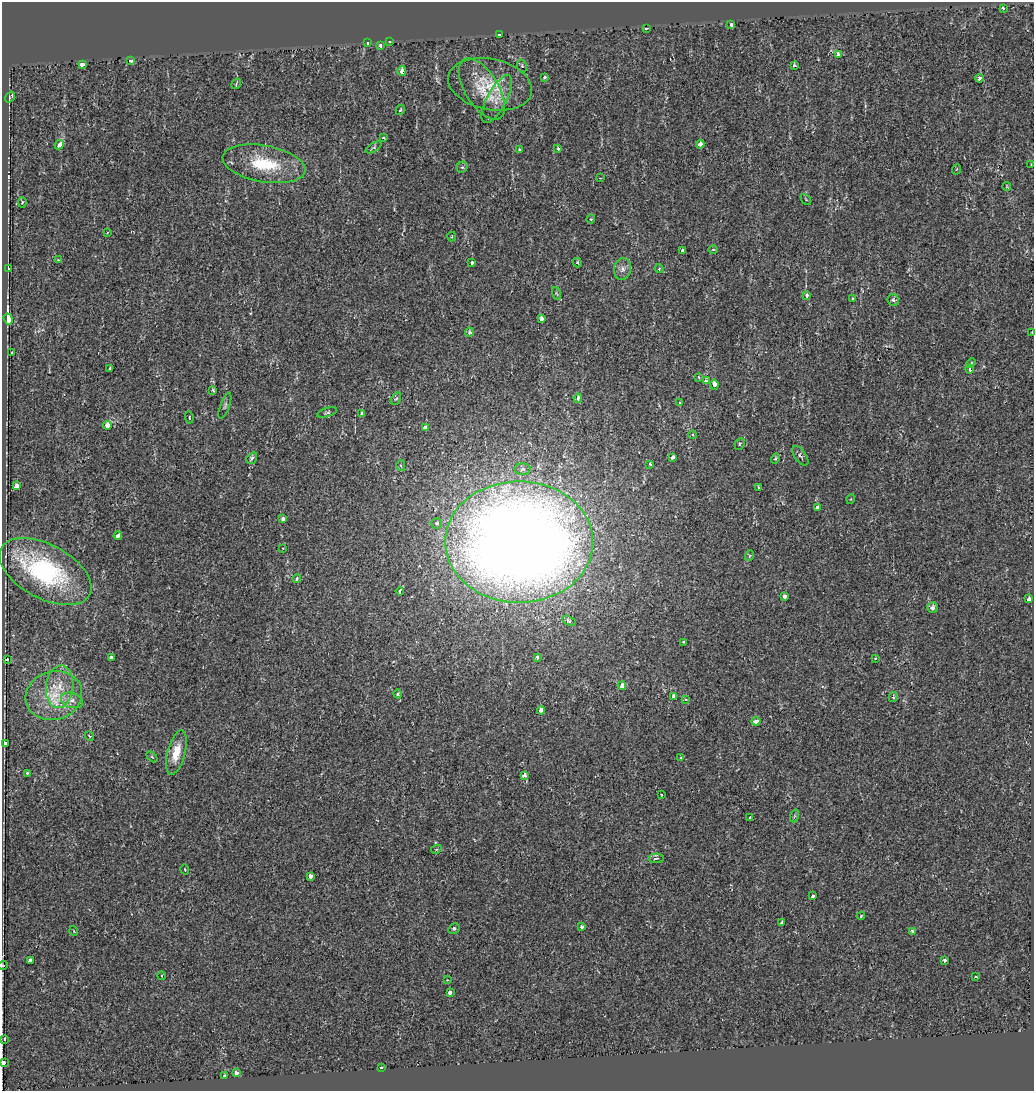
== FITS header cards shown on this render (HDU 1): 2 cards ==
NAXIS1  =                 1032
NAXIS2  =                 1089

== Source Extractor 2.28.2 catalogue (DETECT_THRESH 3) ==
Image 1032 x 1089 px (HDU 1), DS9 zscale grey, 1 PNG px = 1 image px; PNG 1036 x 1093 px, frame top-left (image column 1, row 1089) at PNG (2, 2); each listed source drawn as its Kron ellipse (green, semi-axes under 4 px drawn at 4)
Background -0.00378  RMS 0.0045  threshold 0.0135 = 3 sigma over >= 5 px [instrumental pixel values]
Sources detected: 145; all 145 listed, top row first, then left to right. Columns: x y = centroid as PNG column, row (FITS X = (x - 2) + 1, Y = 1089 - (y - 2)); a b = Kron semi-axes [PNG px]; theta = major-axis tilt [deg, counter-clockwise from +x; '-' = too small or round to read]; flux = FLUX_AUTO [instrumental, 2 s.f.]
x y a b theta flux
1003 8 3 3 - 0.6
730 24 3 3 - 1.7
646 28 4 2 - 0.39
500 34 3 3 - 0.74
390 42 3 3 - 0.46
368 43 3 3 - 0.4
381 46 3 3 - 3.8
838 55 3 3 - 4
131 60 3 3 - 9.6
82 64 4 3 - 3.8
794 65 3 3 - 0.5
522 66 6 5 - 0.52
402 71 5 3 - 3.2
545 77 3 3 - 1.2
979 78 4 4 - 0.85
236 84 6 3 56 0.33
490 84 42 25 -12 13
482 89 34 16 -58 9
10 97 6 2 56 0.47
497 99 27 9 62 5
400 110 5 3 - 0.33
384 138 3 3 - 1.4
700 144 4 4 - 2.4
59 145 5 3 - 2.6
374 147 9 4 31 0.52
558 148 3 3 - 1.2
519 150 4 3 - 0.48
264 164 42 18 -10 16
1031 165 3 2 - 0.2
462 167 6 5 - 0.52
957 169 5 3 - 0.29
600 178 3 2 - 0.24
1007 186 4 4 - 0.29
806 199 6 2 -46 0.23
22 202 5 4 - 0.45
591 219 4 4 - 0.3
107 232 3 2 - 0.25
452 236 5 2 - 0.24
713 249 5 3 - 0.28
683 250 4 3 - 0.75
58 260 3 3 - 0.41
472 263 3 3 - 0.58
577 263 5 4 - 0.47
8 269 3 3 - 2.7
622 269 11 8 78 1.7
659 269 4 4 - 0.36
556 293 7 3 -71 0.31
807 295 4 3 - 2
853 299 4 4 - 0.44
893 300 6 5 - 0.73
8 319 6 4 -71 37
541 319 3 3 - 5.3
469 332 4 4 - 0.61
1032 332 3 2 - 0.25
12 352 3 2 - 0.31
971 363 5 3 - 0.31
110 369 4 3 - 1.6
970 369 4 3 - 1.1
698 377 4 3 - 0.26
706 381 4 4 - 1.8
714 385 5 3 - 7.4
213 390 3 3 - 0.34
578 398 5 3 - 1.4
396 399 7 4 60 0.5
680 402 4 3 - 0.28
225 406 14 4 69 0.75
327 412 10 4 16 0.6
362 413 3 3 - 1.8
189 417 6 4 -84 0.49
107 425 4 4 - 5.9
425 427 4 3 - 7
693 435 4 3 - 0.24
740 444 6 4 63 0.48
800 456 11 5 -55 0.95
673 457 4 3 - 1.8
252 458 6 5 - 1
775 458 5 4 - 0.41
650 464 3 3 - 0.62
401 466 5 4 - 0.58
523 469 8 6 1 0.91
17 486 4 3 - 2.6
759 487 3 3 - 0.57
851 499 5 3 - 0.22
817 507 3 3 - 1.5
283 519 3 3 - 1.4
437 523 5 5 - 0.73
118 536 4 3 - 3.7
519 542 74 60 0 610
283 548 3 3 - 0.29
749 556 5 3 - 0.35
45 572 50 27 -28 43
297 578 4 4 - 0.77
400 591 4 3 - 1.2
784 596 4 3 - 1.4
1029 599 4 3 - 1.9
932 608 5 5 - 1.3
569 621 7 4 -28 0.61
684 642 3 3 - 0.65
111 657 4 3 - 1.1
537 657 3 3 - 1.1
7 659 3 2 - 0.47
875 659 4 3 - 0.45
622 685 4 3 - 4.2
60 687 21 13 83 7.1
398 694 4 4 - 0.56
54 696 28 24 16 13
674 696 4 4 - 2.4
893 697 5 4 - 0.71
72 700 11 7 -19 1.8
685 700 4 4 - 0.67
541 710 4 3 - 3.9
756 721 4 3 - 3.3
89 736 5 3 - 0.23
5 743 4 3 - 1.7
176 752 23 9 75 5.9
152 757 6 4 -45 0.36
681 758 4 3 - 0.23
27 773 3 3 - 1.8
524 775 4 3 - 1.9
661 795 3 2 - 0.25
794 816 6 4 71 0.48
750 817 3 2 - 0.41
436 849 5 4 - 0.4
656 858 7 4 4 0.78
185 869 5 3 - 0.25
310 876 3 3 - 5.2
813 896 3 3 - 2.9
861 916 4 3 - 0.31
782 922 3 3 - 5.2
582 927 4 3 - 0.58
454 929 6 5 - 0.66
74 931 5 3 - 0.23
912 931 4 3 - 0.61
30 960 4 3 - 1.5
944 960 3 3 - 2.1
3 965 5 3 - 0.22
162 976 4 3 - 0.25
975 977 3 2 - 0.34
447 980 3 3 - 0.25
450 992 3 3 - 4.9
4 1039 4 2 - 0.32
3 1063 4 3 - 6.8
382 1068 3 3 - 2.4
236 1072 4 3 - 1.2
225 1076 3 3 - 3.7
At the frame edge (FLAGS 8, measured only in part): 3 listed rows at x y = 1032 332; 3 965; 3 1063